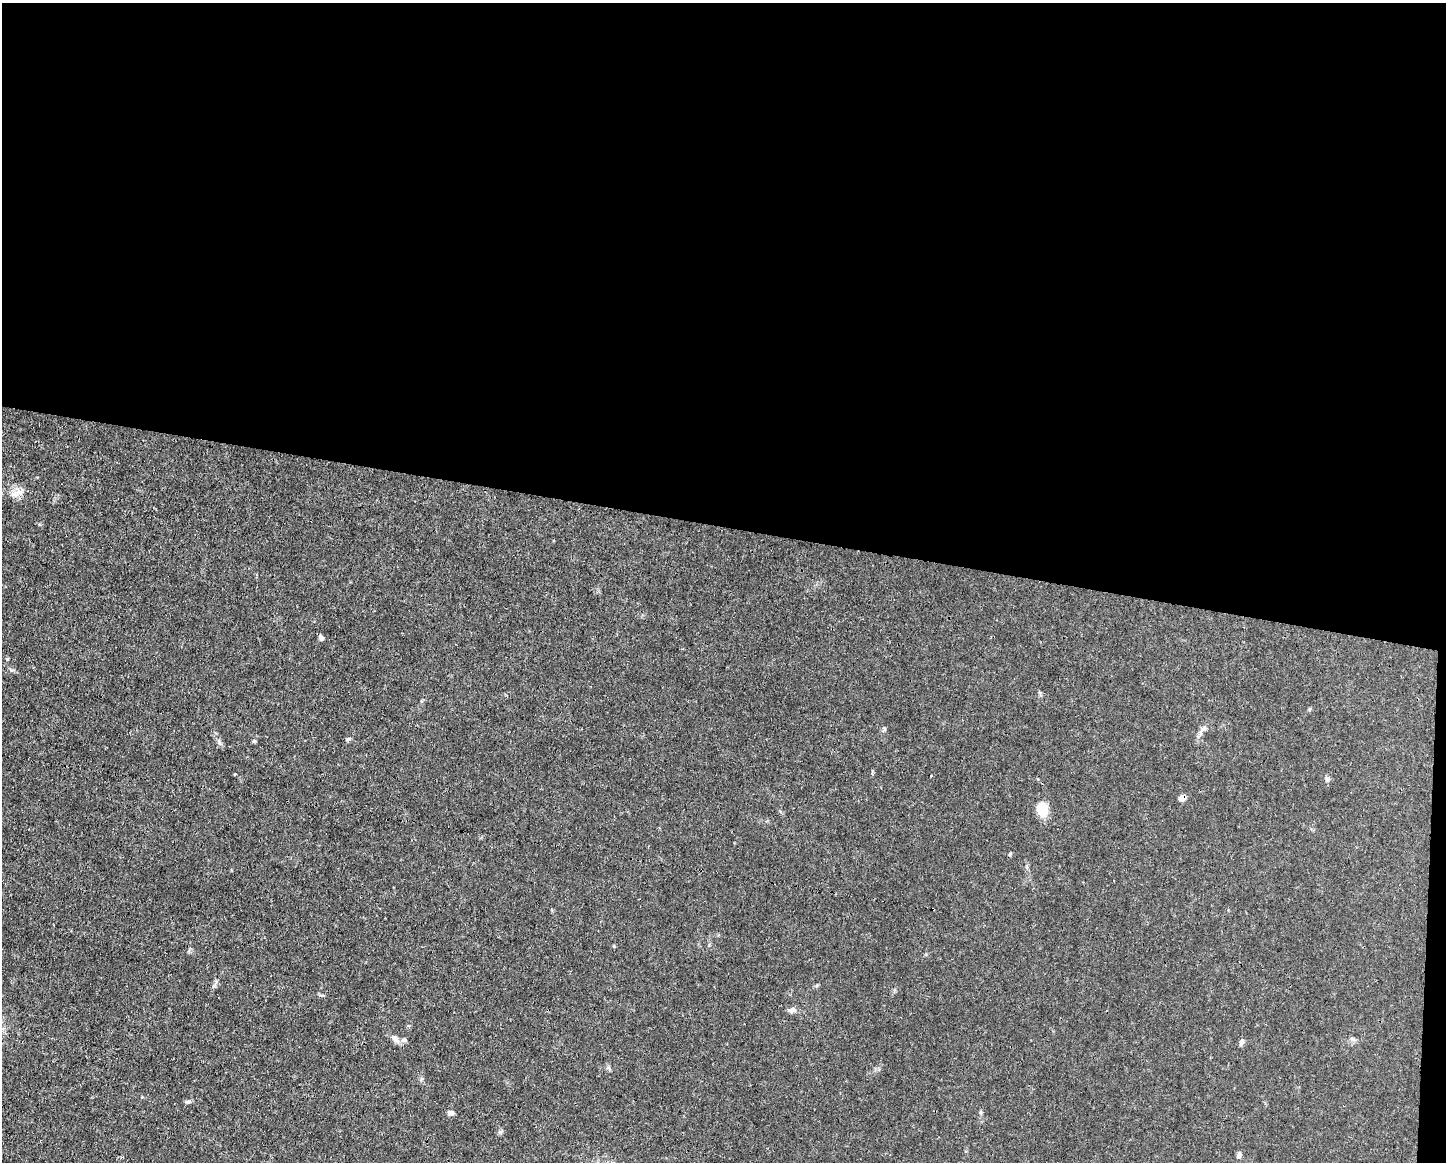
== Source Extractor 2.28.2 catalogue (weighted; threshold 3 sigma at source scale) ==
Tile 3 of 3 x 4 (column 3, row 1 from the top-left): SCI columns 3001-4444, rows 3480-4639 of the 4667 x 4639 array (HDU 1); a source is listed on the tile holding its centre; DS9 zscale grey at full resolution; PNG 1448 x 1164 px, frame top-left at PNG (2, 3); no overlay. Shown black and unused: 46% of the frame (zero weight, under 3 of 4 exposures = <1% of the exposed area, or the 3 px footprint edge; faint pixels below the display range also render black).
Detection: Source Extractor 2.28.2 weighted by HDU 2 'WHT'; one run over the whole footprint, this tile lists its part. Background 0.0157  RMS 0.0024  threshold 0.0109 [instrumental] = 3 sigma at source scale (4.5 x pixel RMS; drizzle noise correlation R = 1.50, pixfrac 1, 0.05/0.05 arcsec/px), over >= 5 px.
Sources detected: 22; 1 inside a brighter listed object's ellipse — not listed separately; the other 21 listed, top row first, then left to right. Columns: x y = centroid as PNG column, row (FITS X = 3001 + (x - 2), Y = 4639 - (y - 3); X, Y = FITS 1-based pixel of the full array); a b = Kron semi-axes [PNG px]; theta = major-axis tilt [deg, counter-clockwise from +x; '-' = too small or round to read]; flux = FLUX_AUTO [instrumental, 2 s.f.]
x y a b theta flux
13 494 10 8 16 1.7
321 638 6 5 - 0.77
1203 729 11 6 36 1
349 739 6 5 - 0.4
254 741 5 4 - 0.35
931 776 3 2 - 0.31
1327 779 7 6 - 0.74
1182 798 6 5 - 1.7
1042 809 10 8 -89 8.9
1010 854 5 4 - 0.3
322 995 7 3 0 0.33
792 1010 9 6 12 1.1
395 1038 13 7 -41 1.3
1352 1039 8 6 -20 0.57
1241 1042 8 5 77 0.84
609 1068 7 4 -72 0.42
188 1101 7 6 - 0.51
981 1112 5 4 - 0.33
451 1113 7 5 3 0.94
500 1132 6 5 - 0.42
1239 1155 8 6 76 0.82
Overlapping masked pixels (flux is a lower limit): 1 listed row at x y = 1182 798
Unlisted compact peaks at least as high as the median listed source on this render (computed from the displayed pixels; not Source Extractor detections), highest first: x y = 614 946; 11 670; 219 742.